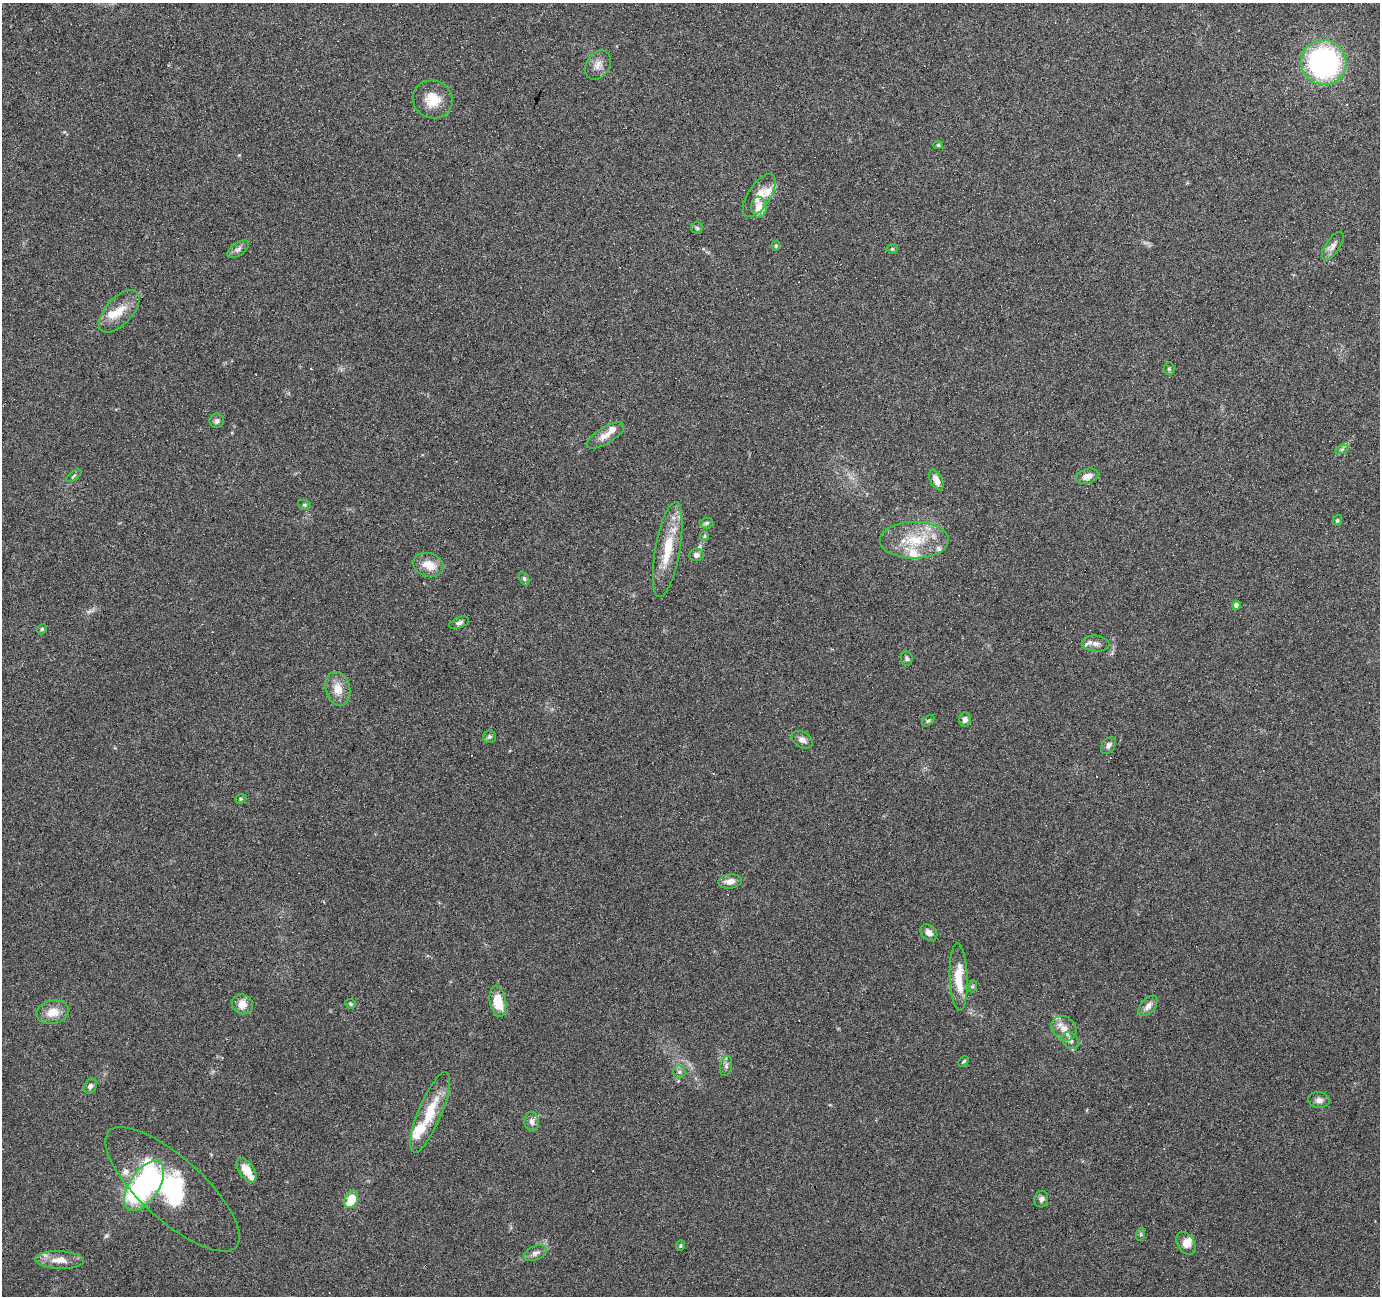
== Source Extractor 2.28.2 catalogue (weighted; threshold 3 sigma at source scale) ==
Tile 10 of 4 x 4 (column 2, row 3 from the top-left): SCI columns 1379-2756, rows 1501-2794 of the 5516 x 5653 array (HDU 1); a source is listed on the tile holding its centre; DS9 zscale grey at full resolution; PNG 1382 x 1298 px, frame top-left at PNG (2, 3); each listed source drawn as its Kron ellipse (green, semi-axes under 4 px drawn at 4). Shown black and unused: <1% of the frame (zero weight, under 4 of 7 exposures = <1% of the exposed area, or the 3 px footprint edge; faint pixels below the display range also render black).
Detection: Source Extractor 2.28.2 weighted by HDU 2 'WHT'; one run over the whole footprint, this tile lists its part. Background 0.035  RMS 0.0028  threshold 0.0115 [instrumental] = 3 sigma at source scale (4.09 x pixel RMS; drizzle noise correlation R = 1.36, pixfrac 0.8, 0.0396/0.0396 arcsec/px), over >= 5 px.
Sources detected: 98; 1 inside a brighter object's white glare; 17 cosmic-ray / hot-pixel residue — neither listed nor drawn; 12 inside a brighter listed object's ellipse — not listed separately; the other 68 listed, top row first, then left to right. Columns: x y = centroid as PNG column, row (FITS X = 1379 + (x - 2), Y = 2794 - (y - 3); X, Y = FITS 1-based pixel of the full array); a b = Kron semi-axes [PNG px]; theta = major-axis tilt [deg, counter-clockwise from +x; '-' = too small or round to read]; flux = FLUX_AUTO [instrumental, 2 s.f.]
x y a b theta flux
1324 62 23 22 - 56
598 65 15 11 55 2.1
433 99 20 18 -24 5.6
938 145 5 4 - 0.37
759 196 24 11 57 3.5
759 207 10 7 -84 3.9
697 228 6 5 - 0.48
776 246 5 4 - 0.32
1333 246 16 7 56 1.5
238 249 12 6 36 1
892 249 5 5 - 0.32
119 311 26 13 47 4.8
1169 369 6 5 - 0.45
217 421 7 7 - 0.77
605 436 21 8 30 2.4
1342 449 7 4 19 0.45
74 476 9 2 35 0.3
1087 476 11 7 17 1.9
936 480 11 6 -64 2.1
304 505 6 5 - 0.41
1337 520 6 4 69 0.4
707 523 7 5 3 0.52
704 536 5 4 - 0.34
914 540 34 18 0 11
668 550 48 12 80 9
696 555 7 6 - 0.87
428 565 15 11 -17 4
524 579 7 4 -63 0.48
1236 605 4 4 - 1.4
459 623 10 5 22 0.82
42 629 5 4 - 0.45
1096 644 14 8 -5 1.4
907 659 7 6 - 0.55
338 689 17 12 -75 3.5
965 720 7 6 - 1
928 721 7 4 39 0.42
490 737 6 6 - 0.55
802 740 11 7 -31 1.3
1108 745 9 6 52 0.95
241 799 6 4 21 0.38
730 881 12 7 7 1.9
929 933 9 7 -43 1.5
959 977 33 9 -88 6.7
973 986 6 4 72 0.34
498 1001 16 8 -80 6.2
242 1004 11 9 -26 2.6
350 1004 5 5 - 0.38
1148 1006 12 7 50 1.5
53 1012 16 11 13 3.8
1064 1028 13 11 -45 2.8
1071 1041 9 7 -44 1.1
964 1061 6 4 45 0.37
726 1066 10 5 78 0.86
679 1072 6 6 - 0.7
90 1086 8 6 59 0.9
1319 1100 11 8 -5 1.4
430 1112 43 12 68 9.4
532 1122 10 7 -79 1.2
246 1170 14 7 -56 4.1
144 1186 28 14 57 46
172 1189 86 31 -42 34
351 1199 9 6 65 6.6
1041 1199 8 7 - 0.82
1141 1234 6 4 72 0.36
1186 1243 12 8 -56 2.2
680 1246 5 4 - 0.35
535 1253 12 7 23 1.2
59 1260 24 9 -2 3.8
Overlapping masked pixels (flux is a lower limit): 1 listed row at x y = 144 1186